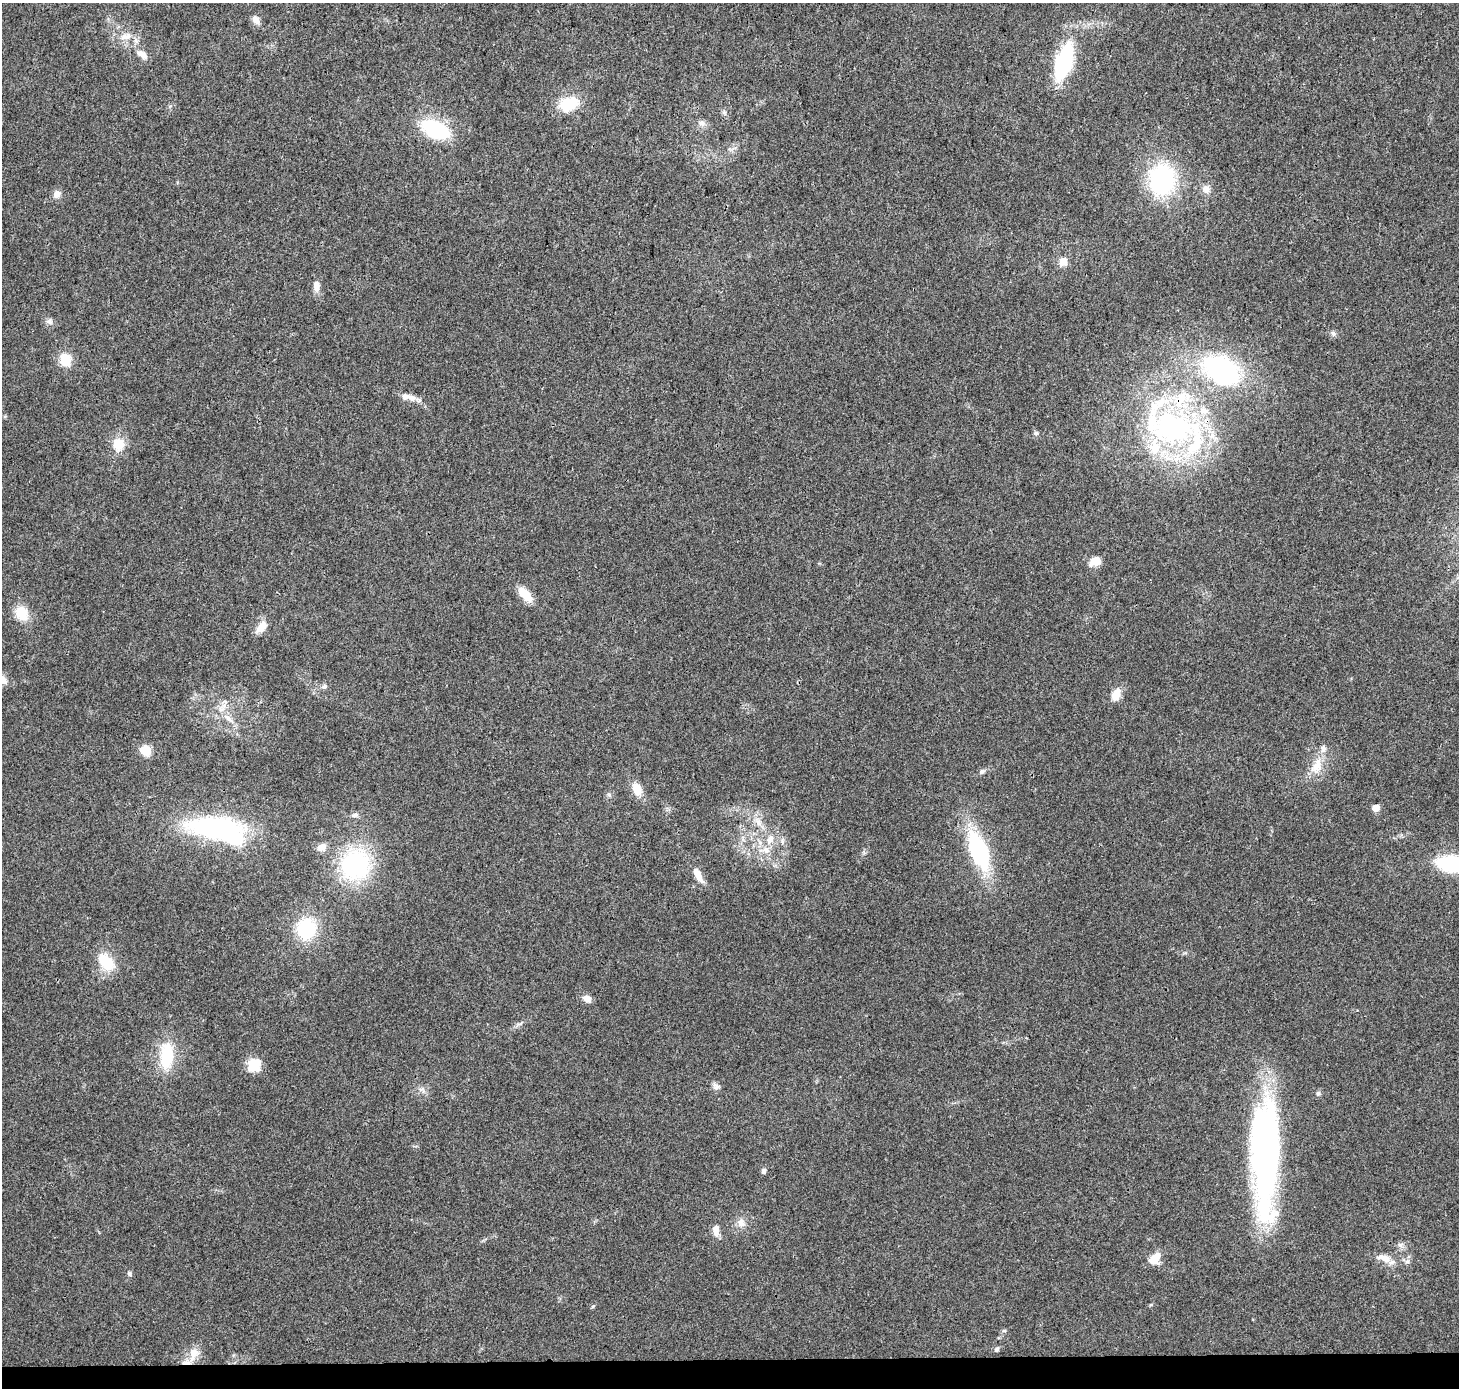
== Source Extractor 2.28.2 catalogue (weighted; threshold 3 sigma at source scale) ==
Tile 8 of 3 x 3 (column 2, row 3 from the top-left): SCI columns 1466-2922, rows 237-1622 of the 4379 x 4623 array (HDU 1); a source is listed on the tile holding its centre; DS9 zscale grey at full resolution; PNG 1461 x 1390 px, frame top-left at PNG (2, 3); no overlay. Shown black and unused: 2% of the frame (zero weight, under 3 of 4 exposures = <1% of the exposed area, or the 3 px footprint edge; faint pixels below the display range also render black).
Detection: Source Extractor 2.28.2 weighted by HDU 2 'WHT'; one run over the whole footprint, this tile lists its part. Background 0.0348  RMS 0.0041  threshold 0.0185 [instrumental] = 3 sigma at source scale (4.5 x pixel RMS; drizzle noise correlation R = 1.50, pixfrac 1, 0.0396/0.0396 arcsec/px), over >= 5 px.
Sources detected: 68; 1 inside a brighter object's white glare — not listed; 4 inside a brighter listed object's ellipse — not listed separately; the other 63 listed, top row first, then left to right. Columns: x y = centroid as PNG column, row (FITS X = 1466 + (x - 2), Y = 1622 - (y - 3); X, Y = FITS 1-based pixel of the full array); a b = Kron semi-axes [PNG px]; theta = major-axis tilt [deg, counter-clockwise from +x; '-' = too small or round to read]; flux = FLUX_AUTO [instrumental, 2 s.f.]
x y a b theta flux
256 20 12 7 -55 2.6
124 37 12 8 24 2.9
142 55 15 7 -35 3
1064 62 26 11 73 58
568 104 19 14 18 14
724 112 8 4 -59 0.92
702 123 9 8 - 1.7
435 129 25 14 -22 33
1162 180 26 22 85 56
1206 189 11 9 -87 2.6
57 194 11 8 63 2.3
1063 261 5 5 - 8.9
316 286 13 8 82 2.8
49 322 8 5 -31 1.2
1333 333 8 6 -75 1
65 360 15 14 - 7.1
1222 370 36 25 -34 64
411 397 16 8 -17 3.2
1204 411 11 9 -4 3.3
1172 428 40 24 -19 96
1036 433 7 6 - 0.82
118 444 16 14 -85 7.2
1155 447 24 16 -88 11
1095 561 13 10 25 4.6
525 594 21 10 -48 6.6
22 613 18 14 -62 8.6
261 627 15 9 50 4.5
324 687 7 6 - 1.1
1116 694 12 7 64 6.7
229 719 14 7 -42 3
146 750 12 10 -32 6.8
1317 766 25 11 63 7.2
982 771 8 6 29 1.1
637 789 15 10 -67 5.7
1376 808 5 5 - 7.5
355 815 9 6 7 1.4
758 822 13 7 -47 3
217 828 45 19 -3 78
770 839 15 9 71 4.1
322 847 11 9 34 3
979 850 35 15 -69 47
1452 864 29 14 -6 37
355 865 29 27 54 53
698 875 22 8 -63 4.3
306 929 22 20 85 22
106 962 21 14 -50 13
587 998 9 7 -7 3
167 1056 31 14 85 18
254 1065 16 15 - 7
716 1086 11 8 -36 1.6
1318 1093 7 6 - 0.97
1265 1156 122 27 90 160
764 1171 7 5 88 1.1
741 1223 12 11 - 3.2
716 1230 15 8 -87 3.1
1400 1245 8 6 -3 1.4
1384 1258 21 9 -16 4.9
1154 1259 16 11 50 5.2
1407 1262 7 4 1 0.88
129 1273 7 6 - 0.84
1004 1331 6 4 0 0.58
996 1349 6 5 - 0.99
193 1354 20 12 75 5.6
Overlapping masked pixels (flux is a lower limit): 1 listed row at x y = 1172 428
Isophote crosses this tile's border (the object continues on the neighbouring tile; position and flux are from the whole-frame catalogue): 1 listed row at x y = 1452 864
Unlisted compact peaks at least as high as the median listed source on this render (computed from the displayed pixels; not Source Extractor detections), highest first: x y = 593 1306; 1151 1305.